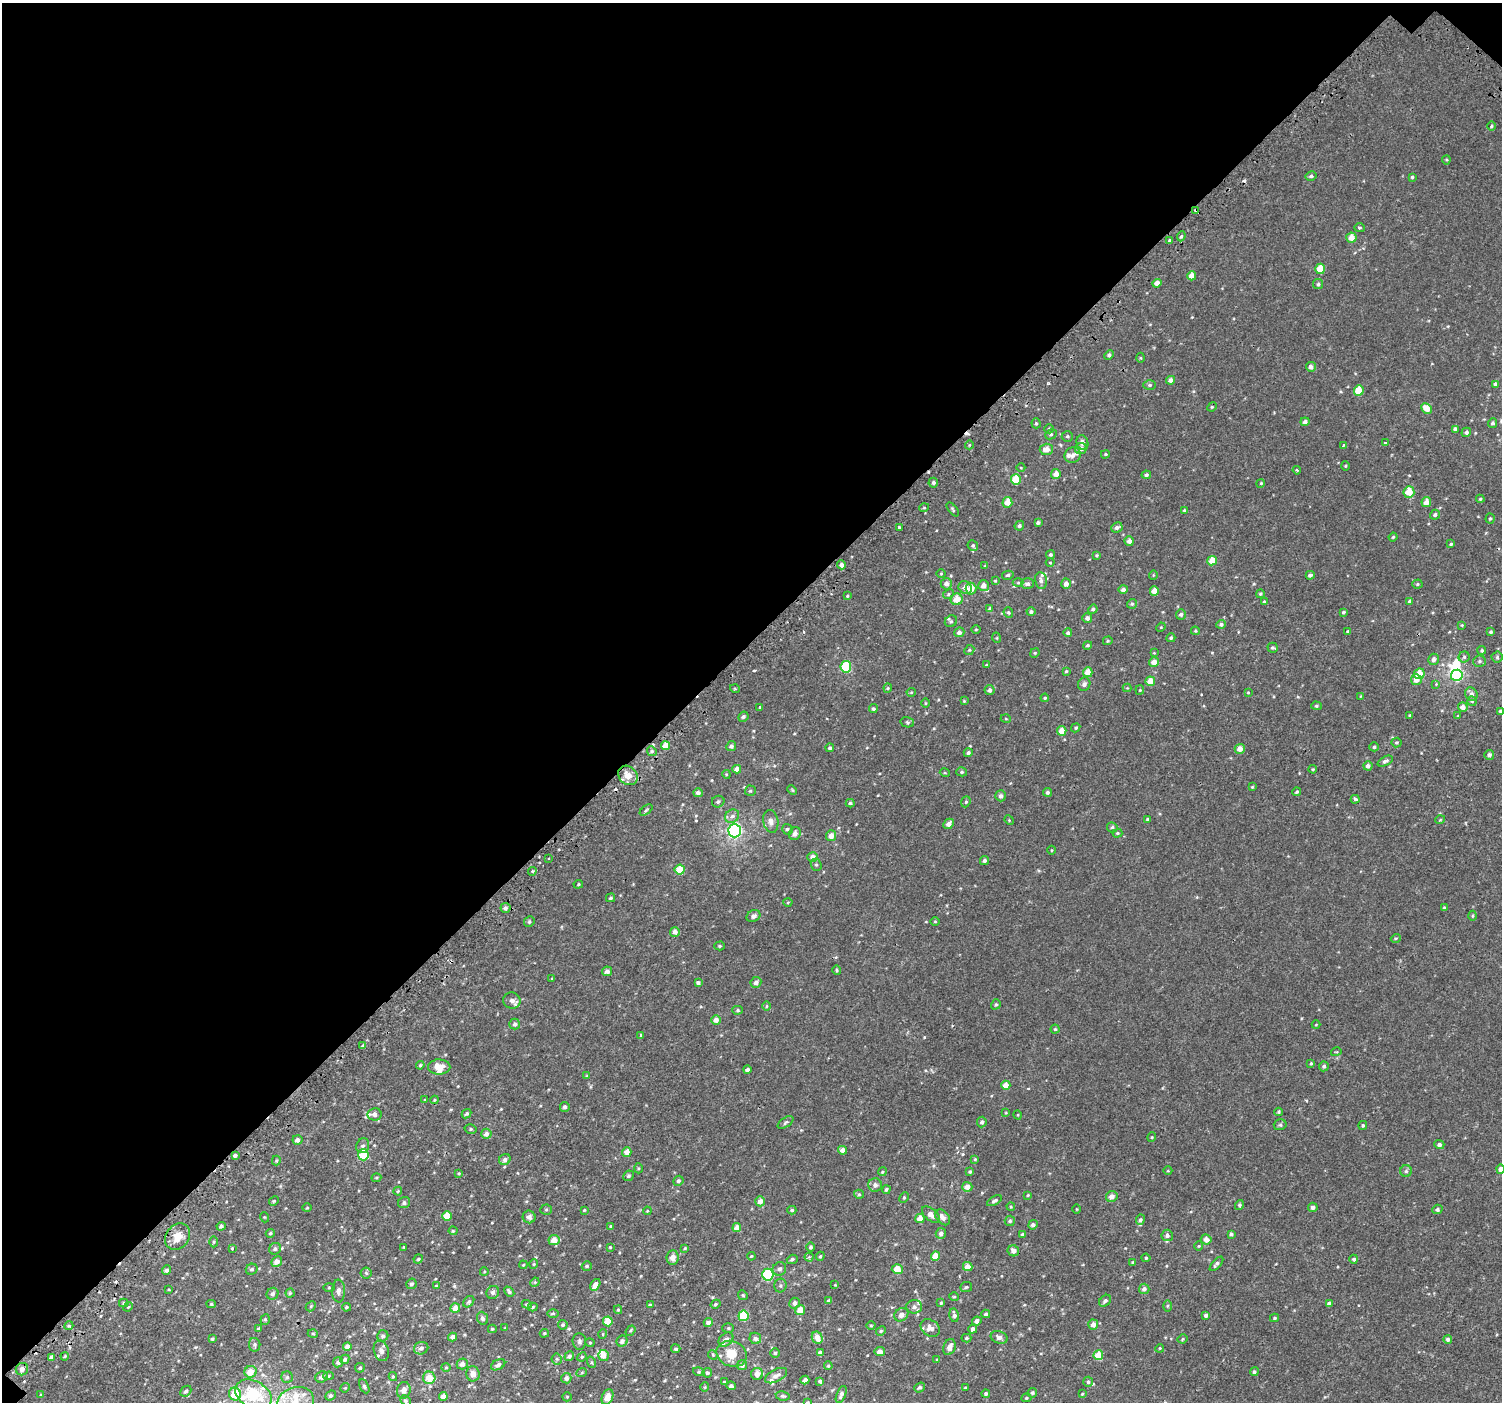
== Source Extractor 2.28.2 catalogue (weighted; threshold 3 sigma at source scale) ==
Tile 2 of 4 x 4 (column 2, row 1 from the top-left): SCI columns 1563-3062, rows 4424-5823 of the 6113 x 6113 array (HDU 1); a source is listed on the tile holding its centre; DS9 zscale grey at full resolution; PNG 1504 x 1404 px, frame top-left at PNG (2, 3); each listed source drawn as its Kron ellipse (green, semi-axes under 4 px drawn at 4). Shown black and unused: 46% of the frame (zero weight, under 2 of 3 exposures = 3% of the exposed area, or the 3 px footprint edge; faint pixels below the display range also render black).
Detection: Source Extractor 2.28.2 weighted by HDU 2 'WHT'; one run over the whole footprint, this tile lists its part. Background 0.00133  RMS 0.0029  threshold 0.0128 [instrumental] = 3 sigma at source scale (4.5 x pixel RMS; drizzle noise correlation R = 1.50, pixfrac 1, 0.0396/0.0396 arcsec/px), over >= 5 px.
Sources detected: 539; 2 inside a brighter object's white glare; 7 cosmic-ray / hot-pixel residue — neither listed nor drawn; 14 inside a brighter listed object's ellipse — not listed separately; of the other 516, all 500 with FLUX_AUTO >= 0.202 (the completeness limit of this list) listed and drawn (16 fainter detections not listed), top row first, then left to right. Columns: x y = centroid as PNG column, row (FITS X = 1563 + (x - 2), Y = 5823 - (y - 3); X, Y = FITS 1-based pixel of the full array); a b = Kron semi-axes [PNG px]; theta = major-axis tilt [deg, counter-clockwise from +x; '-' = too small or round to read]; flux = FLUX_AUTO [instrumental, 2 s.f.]
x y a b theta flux
1491 126 4 3 - 0.27
1446 160 4 4 - 0.29
1311 176 5 4 - 0.58
1412 177 4 4 - 0.32
1196 210 4 3 - 0.92
1360 228 5 4 - 0.36
1181 236 5 4 - 0.4
1351 238 5 5 - 2.8
1169 240 3 3 - 2.1
1320 269 5 5 - 5.1
1192 276 4 4 - 2.4
1157 283 5 4 - 1.3
1318 284 5 5 - 0.47
1109 355 5 4 - 0.61
1141 358 5 3 - 0.25
1311 367 5 5 - 1
1171 380 4 4 - 1.2
1495 384 4 4 - 0.8
1150 385 6 5 - 0.46
1359 391 5 5 - 4.4
1212 407 5 4 - 0.3
1427 408 6 4 -46 3.2
1305 422 4 4 - 0.89
1036 423 5 4 - 0.41
1493 423 5 4 - 0.5
1049 429 5 4 - 0.31
1455 429 4 4 - 0.76
1466 432 5 4 - 0.71
1051 434 6 5 - 0.47
1067 436 6 5 - 0.46
1082 443 7 6 - 1.3
1385 443 3 3 - 0.66
969 445 4 3 - 0.23
1344 445 4 3 - 0.28
1046 449 7 5 3 2.3
1081 449 6 5 - 1.4
1105 454 4 4 - 0.33
1073 455 8 7 - 1.1
1345 466 5 3 - 0.25
1021 468 4 3 - 0.22
1297 470 4 3 - 0.31
1056 474 5 5 - 1.8
1146 475 5 4 - 0.56
1016 480 5 5 - 5.1
933 483 5 4 - 0.65
1261 483 4 3 - 0.24
1409 492 6 5 - 4.4
1480 499 4 3 - 0.35
1007 502 5 5 - 2.6
1426 502 5 5 - 1.9
924 508 5 3 - 0.25
953 509 8 4 -51 0.41
1184 510 4 3 - 0.29
1435 515 5 5 - 0.64
1490 518 5 4 - 0.34
1038 523 4 3 - 0.51
1019 526 5 4 - 0.52
899 527 3 3 - 0.31
1117 527 6 5 - 0.83
1393 537 4 4 - 0.35
1129 541 5 4 - 1.1
1451 544 4 4 - 0.36
973 546 5 5 - 0.44
1050 555 4 4 - 0.52
1097 555 3 3 - 0.31
1212 561 5 4 - 3.6
1050 563 4 3 - 0.2
841 565 4 4 - 0.98
985 566 4 4 - 0.25
941 573 5 3 - 0.23
1008 575 6 4 15 0.4
1153 575 5 3 - 0.2
1310 575 4 4 - 0.84
995 581 4 3 - 0.24
1041 581 8 6 -80 0.96
1018 582 5 3 - 0.31
946 584 6 5 - 1.3
1027 584 6 5 - 0.79
1066 584 5 5 - 1.2
1417 584 5 4 - 0.34
984 586 5 5 - 1.5
965 588 7 6 - 1.6
971 589 6 5 - 2.5
1123 589 5 4 - 0.95
1154 591 5 4 - 2.8
948 594 5 4 - 0.45
1260 594 4 3 - 0.35
847 596 4 3 - 0.28
957 599 6 6 - 3.2
1410 601 4 4 - 0.53
1264 602 4 3 - 0.4
1132 604 5 5 - 0.47
990 609 4 4 - 0.76
1093 609 5 4 - 0.51
1031 612 4 4 - 0.61
1343 612 4 4 - 0.45
1008 613 5 4 - 0.4
1181 614 5 5 - 0.63
1087 618 5 5 - 0.91
951 621 6 5 - 0.54
1221 624 4 4 - 0.65
1462 625 4 4 - 0.24
1161 627 5 4 - 0.23
976 629 4 3 - 0.22
1195 631 4 3 - 0.29
1348 631 4 3 - 0.37
959 632 5 5 - 0.95
1491 632 4 3 - 0.41
1068 633 4 4 - 0.67
997 638 5 3 - 0.23
1171 638 4 4 - 0.41
1108 641 5 4 - 0.33
1087 645 4 4 - 0.39
1273 648 5 4 - 0.44
969 650 5 4 - 0.38
1482 650 4 4 - 0.4
1035 653 5 4 - 0.31
1154 653 4 4 - 0.21
1464 657 5 5 - 0.55
1497 657 5 5 - 0.46
1433 659 6 5 - 1
1479 661 6 5 - 0.63
1154 662 5 5 - 1.8
987 665 4 3 - 0.28
846 667 6 5 - 16
1066 671 3 3 - 0.33
1088 672 5 4 - 2.8
1419 674 5 5 - 3.9
1457 675 6 5 - 20
1416 680 5 5 - 2.1
1150 681 5 4 - 2.9
1084 684 7 6 - 0.86
1436 684 4 4 - 0.22
888 688 4 4 - 0.32
1127 688 4 4 - 0.24
735 689 5 3 - 0.32
990 690 5 5 - 0.7
1140 690 4 4 - 0.27
911 692 4 4 - 0.27
1248 692 4 3 - 0.24
1471 694 7 5 -53 1.2
1361 696 4 3 - 0.21
1045 698 4 3 - 0.31
964 701 4 4 - 0.23
1472 701 5 4 - 0.35
925 703 5 3 - 0.23
1316 706 5 4 - 0.34
760 707 3 3 - 0.38
1463 707 5 4 - 1.8
873 709 4 4 - 0.47
1501 711 3 3 - 0.52
1410 716 3 3 - 0.38
1458 716 4 3 - 0.22
743 717 5 4 - 0.54
1006 719 5 3 - 0.24
907 722 7 5 -13 0.5
1076 728 5 4 - 0.34
1062 731 5 4 - 2.8
1396 742 5 5 - 0.37
665 746 4 4 - 3
731 746 5 5 - 0.76
1374 747 5 4 - 0.45
830 748 4 4 - 0.55
1240 749 5 5 - 1.8
652 751 5 4 - 0.45
968 753 4 4 - 0.62
1489 755 5 5 - 0.85
1385 761 8 4 27 0.69
1368 766 4 4 - 1
737 769 4 4 - 1.7
1313 769 4 3 - 0.32
962 772 5 4 - 0.47
945 773 5 3 - 0.23
726 774 4 3 - 0.24
628 775 10 9 - 3
1252 787 4 3 - 0.25
792 790 5 3 - 0.29
750 791 5 5 - 0.47
1047 792 4 4 - 0.58
1297 792 4 3 - 0.31
698 793 5 4 - 0.94
1001 796 5 5 - 0.86
1355 799 4 3 - 0.88
718 802 6 6 - 0.66
966 802 6 4 68 0.38
850 803 4 4 - 0.46
646 810 7 3 37 0.42
732 816 7 6 - 0.89
1147 819 4 3 - 0.38
1009 820 5 4 - 0.26
1440 820 5 3 - 0.25
771 821 11 7 -79 1.5
949 824 6 4 45 1.4
1112 827 5 5 - 0.5
787 829 5 5 - 0.51
735 831 6 6 - 54
1117 833 5 4 - 0.38
795 834 6 5 - 1.3
831 836 5 5 - 1.6
1051 850 4 3 - 0.2
813 857 5 5 - 1.5
549 858 3 2 - 0.27
984 860 5 4 - 0.6
816 865 6 5 - 0.48
680 870 5 5 - 4.2
532 871 4 3 - 0.41
578 884 5 4 - 0.3
611 898 5 4 - 0.46
788 902 4 4 - 0.29
505 908 5 5 - 0.94
1444 908 4 3 - 0.32
753 916 7 5 29 0.84
1473 916 5 3 - 0.28
935 921 5 3 - 0.22
529 922 5 5 - 0.42
675 932 5 5 - 1.3
1396 938 5 3 - 0.26
720 946 5 4 - 0.32
837 970 5 4 - 0.32
607 971 5 4 - 1.1
552 978 4 3 - 0.22
756 982 5 5 - 1.1
698 983 4 4 - 0.66
512 1001 9 8 - 1.3
996 1004 5 4 - 0.44
767 1006 5 3 - 0.26
738 1010 5 4 - 0.36
716 1020 5 4 - 1.6
515 1024 5 5 - 0.68
1316 1025 4 3 - 0.21
1055 1029 4 4 - 0.36
641 1035 3 3 - 0.5
363 1046 4 3 - 0.6
1336 1052 5 3 - 0.23
1311 1063 4 3 - 0.28
420 1065 4 4 - 0.3
1324 1066 5 5 - 0.61
439 1067 11 7 0 3.1
747 1070 4 4 - 0.89
587 1076 4 3 - 0.28
1006 1085 4 4 - 2.7
425 1100 4 3 - 0.23
434 1100 4 4 - 0.28
565 1107 5 5 - 0.71
1279 1112 4 4 - 0.31
1006 1113 4 3 - 0.21
374 1114 7 6 - 1.3
466 1114 5 4 - 0.49
1018 1115 5 3 - 0.22
786 1122 9 4 34 0.56
982 1122 5 5 - 0.62
1280 1125 6 5 - 0.48
1363 1125 4 3 - 0.33
471 1129 6 5 - 0.47
486 1134 5 5 - 1.2
1152 1137 5 3 - 0.24
297 1140 5 5 - 1.3
1439 1144 5 4 - 0.73
363 1146 7 6 - 0.72
843 1150 4 4 - 1.4
627 1152 5 4 - 2
363 1155 5 5 - 8
235 1156 4 3 - 0.7
975 1159 4 4 - 0.26
276 1160 5 4 - 0.31
505 1160 6 5 - 0.87
638 1168 5 3 - 0.29
1501 1169 4 4 - 1.5
1168 1171 4 3 - 0.2
1406 1171 6 6 - 0.46
882 1172 4 3 - 0.28
970 1172 4 3 - 0.36
459 1173 4 4 - 0.27
628 1176 6 5 - 0.47
376 1178 5 4 - 0.32
678 1181 5 4 - 0.54
875 1185 7 6 - 1
967 1187 5 5 - 2
886 1189 4 4 - 0.47
398 1191 4 4 - 0.29
859 1194 5 4 - 0.39
1028 1195 3 3 - 0.26
1112 1196 6 5 - 1.8
904 1198 5 4 - 0.41
274 1201 5 4 - 0.32
760 1201 5 5 - 1.8
994 1201 8 4 29 0.64
404 1203 6 5 - 0.63
1239 1205 5 4 - 0.44
1011 1207 4 4 - 0.28
1313 1207 5 4 - 0.94
307 1208 5 3 - 0.24
1077 1209 4 3 - 0.21
1437 1209 5 4 - 0.67
546 1210 6 5 - 0.45
584 1210 3 3 - 0.26
792 1210 4 4 - 0.44
647 1211 4 3 - 0.22
931 1215 11 6 -40 1.9
447 1216 5 4 - 4.6
264 1217 5 3 - 0.23
529 1217 6 6 - 1.1
943 1217 9 6 -50 1.4
920 1219 4 4 - 2.6
1140 1220 5 4 - 0.58
1010 1221 5 5 - 0.46
1033 1225 5 4 - 0.74
221 1226 4 4 - 0.7
611 1226 4 3 - 0.22
737 1228 4 4 - 2.3
453 1231 4 4 - 0.27
270 1233 4 4 - 0.4
941 1233 5 5 - 0.99
1022 1234 4 4 - 0.39
1231 1234 4 3 - 0.48
1167 1235 5 5 - 0.93
178 1237 14 11 52 3.6
1206 1239 5 5 - 1.8
554 1240 5 5 - 2.7
214 1242 5 3 - 0.3
1199 1246 4 4 - 0.27
404 1247 4 3 - 0.25
610 1247 3 3 - 0.24
811 1247 5 4 - 0.55
232 1248 3 3 - 0.94
685 1248 4 3 - 0.27
275 1249 6 5 - 0.63
1013 1251 6 5 - 1.3
751 1256 4 3 - 0.27
820 1256 4 3 - 0.33
935 1256 4 4 - 3.7
809 1257 4 4 - 0.44
673 1258 7 6 - 1.7
1146 1258 4 4 - 0.28
418 1259 5 4 - 0.33
792 1259 5 4 - 0.62
1354 1259 4 4 - 0.69
277 1262 6 5 - 1.9
1133 1262 4 4 - 0.41
534 1264 4 4 - 0.27
1216 1264 9 4 48 0.71
523 1265 4 3 - 0.25
587 1266 5 4 - 0.45
968 1267 5 4 - 2.3
252 1269 6 5 - 0.51
779 1269 7 6 - 0.9
897 1269 5 5 - 3.5
167 1270 5 4 - 0.76
484 1272 4 3 - 0.24
366 1273 5 5 - 0.49
768 1275 6 5 - 18
535 1282 5 4 - 0.27
411 1284 5 5 - 0.63
595 1285 6 4 59 2.4
780 1285 7 6 - 0.59
835 1285 4 3 - 0.22
436 1286 4 3 - 0.28
329 1287 5 3 - 0.27
966 1287 6 5 - 0.37
169 1289 4 2 - 0.22
1144 1289 5 5 - 0.99
339 1291 11 6 88 1.2
493 1292 7 6 - 1
509 1292 6 4 -48 0.56
290 1293 4 4 - 0.34
273 1294 6 5 - 0.94
743 1295 5 4 - 0.32
954 1297 5 3 - 0.27
829 1301 4 4 - 0.88
1105 1301 7 5 44 0.63
469 1302 6 4 49 0.53
124 1303 4 4 - 0.34
795 1303 5 5 - 1.1
941 1303 4 3 - 0.32
1329 1303 4 4 - 0.94
211 1304 4 4 - 0.32
527 1304 5 4 - 0.4
716 1304 5 4 - 0.44
650 1305 4 3 - 0.41
311 1306 6 4 47 0.37
1168 1306 5 3 - 0.32
128 1307 5 4 - 0.28
346 1307 4 3 - 0.36
533 1307 5 3 - 0.38
914 1307 8 7 - 1.1
455 1308 5 4 - 2.1
618 1310 4 4 - 0.31
800 1310 5 5 - 3.4
553 1314 5 4 - 0.33
986 1314 4 4 - 0.56
901 1315 7 6 - 1.5
954 1315 7 4 -78 0.97
1206 1315 4 4 - 0.71
743 1316 5 5 - 9.1
482 1318 7 5 -68 0.81
1274 1318 4 3 - 0.36
265 1319 5 4 - 0.42
608 1321 5 5 - 5.2
977 1321 5 4 - 1.1
708 1322 5 4 - 1
563 1325 5 4 - 0.46
871 1325 4 3 - 0.29
1093 1325 5 5 - 1.6
69 1326 4 4 - 0.36
258 1328 3 3 - 0.77
505 1328 4 4 - 0.24
728 1328 6 5 - 0.42
930 1328 10 7 -35 1.7
492 1329 4 3 - 0.34
973 1329 4 4 - 1.1
631 1331 6 4 54 0.37
881 1331 5 4 - 0.31
544 1333 4 3 - 0.3
313 1334 5 3 - 0.27
603 1334 5 3 - 0.23
383 1336 6 5 - 0.75
452 1337 4 4 - 1.1
999 1337 8 6 -19 1.2
755 1338 6 5 - 0.97
817 1338 6 5 - 2.6
966 1338 5 4 - 0.42
212 1339 3 3 - 0.4
726 1339 8 6 39 1.2
1183 1339 5 3 - 0.3
1448 1339 4 4 - 0.66
579 1341 8 6 -85 0.71
622 1341 6 5 - 0.98
590 1343 4 4 - 0.29
255 1345 7 5 -80 0.63
347 1347 4 4 - 1.3
949 1347 8 6 69 1.8
421 1348 7 6 - 0.93
1160 1348 4 3 - 0.26
676 1349 5 4 - 0.49
381 1351 10 7 -74 1.4
820 1352 4 3 - 0.66
880 1352 5 4 - 1.7
775 1353 4 4 - 0.48
732 1354 15 12 -22 4.5
603 1355 5 5 - 2.3
713 1355 5 4 - 0.27
1098 1355 5 5 - 5.9
65 1356 4 3 - 0.26
569 1356 5 4 - 0.68
52 1357 4 4 - 6.9
582 1357 5 4 - 0.35
345 1359 5 4 - 0.48
557 1359 5 5 - 0.46
937 1360 4 3 - 0.26
338 1362 5 5 - 0.76
591 1362 6 4 -71 0.35
462 1364 5 5 - 1.4
498 1365 7 5 27 0.9
742 1365 5 5 - 0.85
828 1366 4 3 - 0.31
446 1367 4 4 - 0.36
360 1368 5 5 - 0.42
22 1369 6 6 - 1.4
251 1372 6 6 - 3.2
582 1372 5 3 - 0.23
699 1372 6 3 -17 0.31
1254 1372 4 4 - 0.5
707 1373 5 4 - 0.54
473 1374 7 6 - 1.8
757 1374 6 6 - 2.2
328 1376 5 4 - 0.33
393 1376 4 4 - 0.3
776 1376 12 6 28 1.3
287 1377 6 5 - 0.58
322 1377 6 5 - 0.98
429 1378 6 6 - 5.4
566 1378 5 5 - 1
805 1380 4 4 - 1
820 1381 4 3 - 0.69
724 1382 4 4 - 0.33
1088 1382 5 5 - 0.51
364 1386 7 4 -63 0.6
731 1386 4 4 - 0.78
705 1387 4 4 - 0.29
920 1387 6 4 39 0.57
345 1388 5 4 - 0.27
965 1388 4 3 - 0.28
404 1390 8 7 - 1.6
186 1391 6 4 43 0.72
1032 1393 5 4 - 0.51
235 1394 6 6 - 5.8
253 1394 19 13 -28 12
841 1394 9 4 68 0.98
986 1394 4 4 - 0.49
1082 1394 4 4 - 0.29
40 1395 4 2 - 0.23
331 1395 5 4 - 0.51
443 1396 4 4 - 2
783 1396 7 4 -9 0.51
567 1397 5 4 - 0.27
608 1397 8 5 66 2.7
1026 1398 5 4 - 0.34
405 1401 6 4 -42 0.45
295 1402 19 15 21 6.2
808 1402 3 3 - 0.31
Overlapping masked pixels (flux is a lower limit): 3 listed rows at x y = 1196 210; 841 565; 52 1357
Isophote crosses this tile's border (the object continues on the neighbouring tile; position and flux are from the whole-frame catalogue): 4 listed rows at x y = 1501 711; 1501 1169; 295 1402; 808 1402